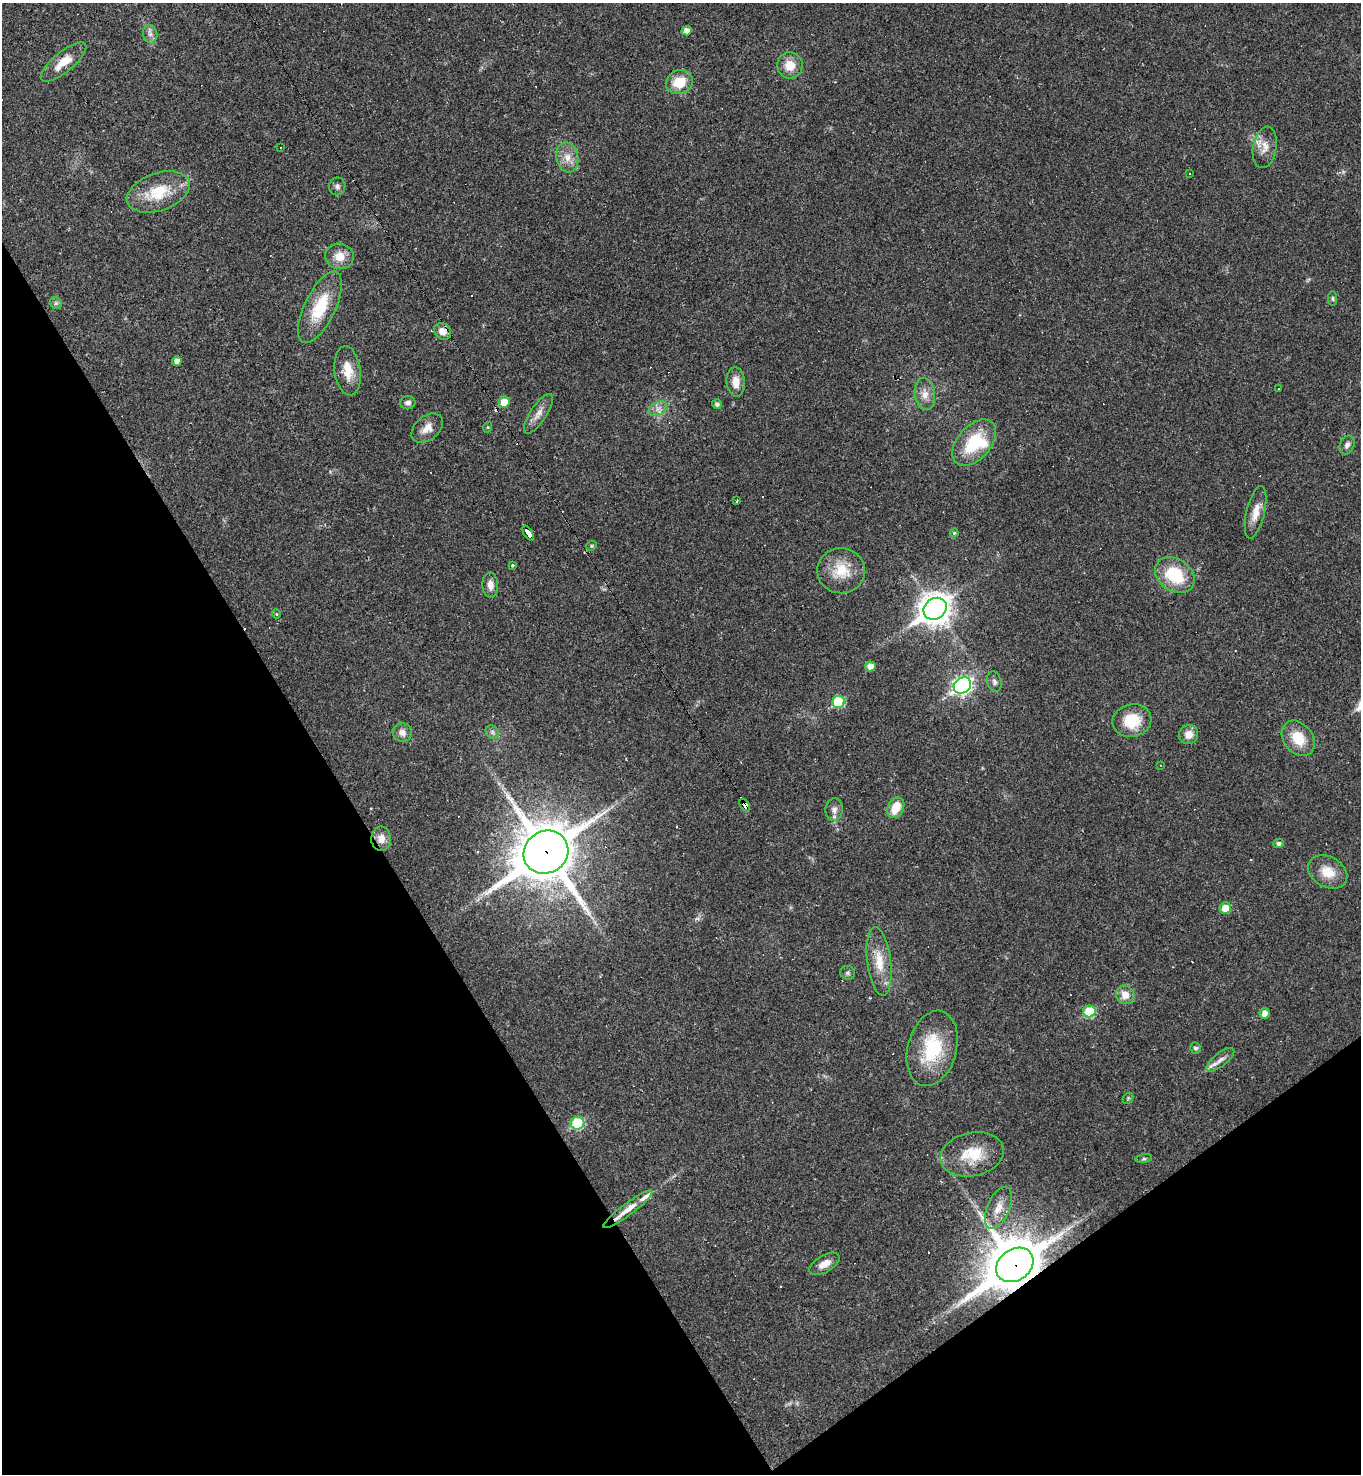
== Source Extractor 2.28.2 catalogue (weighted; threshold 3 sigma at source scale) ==
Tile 14 of 4 x 4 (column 2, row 4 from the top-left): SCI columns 1651-3009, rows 1-1472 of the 5881 x 5886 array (HDU 1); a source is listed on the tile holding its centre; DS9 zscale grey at full resolution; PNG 1363 x 1476 px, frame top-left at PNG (2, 3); each listed source drawn as its Kron ellipse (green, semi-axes under 4 px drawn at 4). Shown black and unused: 30% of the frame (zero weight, under 2 of 3 exposures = <1% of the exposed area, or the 3 px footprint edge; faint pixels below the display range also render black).
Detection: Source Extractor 2.28.2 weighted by HDU 2 'WHT'; one run over the whole footprint, this tile lists its part. Background 0.0191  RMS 0.004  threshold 0.0182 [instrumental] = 3 sigma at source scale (4.5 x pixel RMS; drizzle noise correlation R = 1.50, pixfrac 1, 0.05/0.05 arcsec/px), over >= 5 px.
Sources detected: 100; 23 cosmic-ray / hot-pixel residue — neither listed nor drawn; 2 inside a brighter listed object's ellipse — not listed separately; the other 75 listed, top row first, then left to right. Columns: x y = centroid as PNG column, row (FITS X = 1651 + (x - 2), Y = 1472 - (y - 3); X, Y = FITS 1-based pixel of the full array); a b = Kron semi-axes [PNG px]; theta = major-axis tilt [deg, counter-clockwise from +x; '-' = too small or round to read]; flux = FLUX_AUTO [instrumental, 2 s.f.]
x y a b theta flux
687 31 5 4 - 3
150 34 9 7 -82 1.7
63 62 28 10 39 8
790 65 13 13 - 6.6
679 82 14 11 23 9.7
281 147 2 2 - 0.31
1265 147 21 11 80 4.8
567 157 15 11 -79 4.5
1190 174 3 2 - 0.25
337 186 9 8 - 1.4
158 192 33 19 19 16
339 256 14 13 - 5.5
1333 299 7 4 -84 0.65
56 303 6 5 - 0.73
320 307 39 15 64 17
443 331 9 7 -40 3.6
177 361 4 4 - 1.9
348 371 25 13 -83 7.5
736 382 14 9 -86 4.6
1279 388 3 3 - 1
925 394 16 10 -82 3.8
504 402 5 5 - 7.6
408 403 8 6 10 1.5
717 404 5 5 - 1.3
658 409 10 6 26 2
538 414 23 8 56 3.5
488 427 5 3 - 0.4
427 428 18 12 40 4.2
974 443 27 16 48 20
1347 445 10 7 67 1.8
737 501 3 3 - 1.4
1256 512 27 9 77 5.5
528 533 8 4 -58 34
954 533 4 4 - 0.61
592 546 5 4 - 0.64
513 565 3 3 - 0.71
841 571 24 22 -5 12
1175 575 21 16 -34 18
490 585 13 8 -87 3.1
935 609 12 10 37 560
276 614 4 4 - 0.42
870 666 5 5 - 3.6
994 682 10 7 -76 1.3
962 685 9 7 33 130
838 702 6 6 - 20
1132 721 19 16 13 12
402 732 9 9 - 2.7
492 732 7 6 - 1.1
1189 734 10 9 - 3.6
1298 738 19 14 -52 9.8
1161 765 3 2 - 0.27
745 805 7 4 -57 86
896 808 11 8 63 8.2
834 810 11 9 86 2.5
381 839 12 10 88 4
1279 843 5 4 - 1.3
546 852 23 21 34 2300
1328 872 21 15 -28 7.8
1225 908 6 5 - 5.8
879 961 34 12 -83 9.3
848 973 7 7 - 0.98
1125 995 10 9 - 4.6
1089 1011 6 5 - 19
1265 1013 5 5 - 2.7
932 1048 38 24 75 24
1195 1048 5 5 - 0.95
1220 1060 17 6 38 2.6
1128 1098 6 4 46 0.54
578 1123 7 6 - 25
972 1154 32 21 12 15
1144 1159 8 4 8 0.64
998 1208 22 11 66 5.6
628 1209 30 6 37 5.9
825 1264 17 8 30 3.6
1015 1265 20 15 36 2100
Overlapping masked pixels (flux is a lower limit): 6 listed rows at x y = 443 331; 528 533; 745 805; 381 839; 546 852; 1015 1265